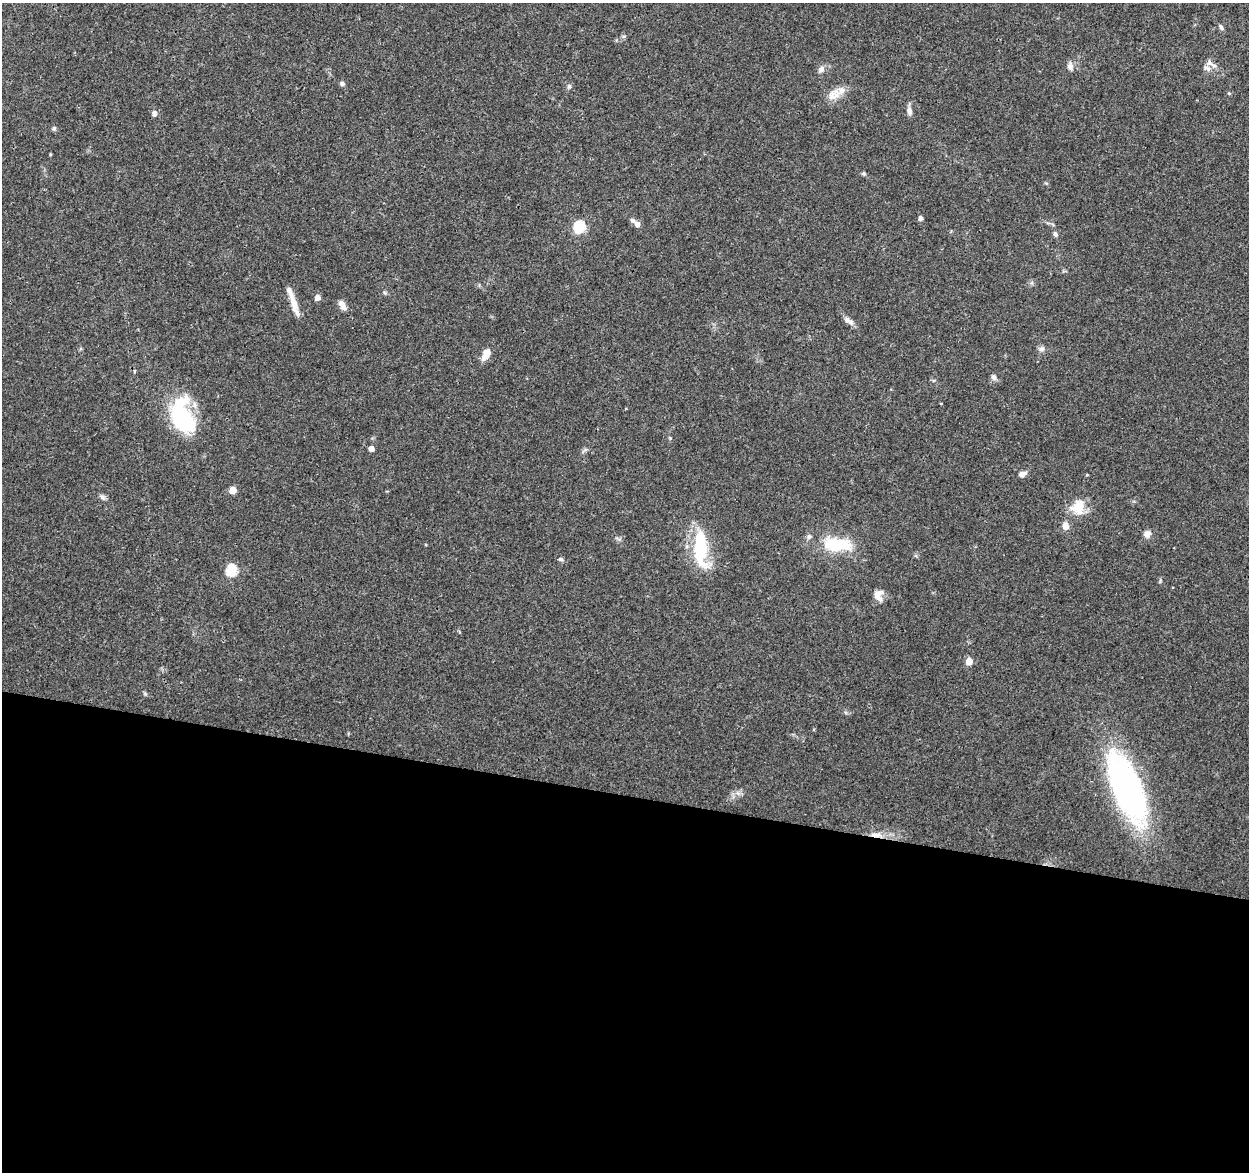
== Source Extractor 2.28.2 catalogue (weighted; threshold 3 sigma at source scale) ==
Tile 14 of 4 x 4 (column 2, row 4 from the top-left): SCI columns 1265-2511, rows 241-1410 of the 5014 x 5210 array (HDU 1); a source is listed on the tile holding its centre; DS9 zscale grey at full resolution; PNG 1251 x 1174 px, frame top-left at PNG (2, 3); no overlay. Shown black and unused: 32% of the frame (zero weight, under 3 of 4 exposures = <1% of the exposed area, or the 3 px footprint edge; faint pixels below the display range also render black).
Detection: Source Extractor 2.28.2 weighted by HDU 2 'WHT'; one run over the whole footprint, this tile lists its part. Background 0.0369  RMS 0.0034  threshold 0.0152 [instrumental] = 3 sigma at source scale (4.5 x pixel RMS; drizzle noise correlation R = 1.50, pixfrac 1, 0.0396/0.0396 arcsec/px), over >= 5 px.
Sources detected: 51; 7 inside a brighter listed object's ellipse — not listed separately; the other 44 listed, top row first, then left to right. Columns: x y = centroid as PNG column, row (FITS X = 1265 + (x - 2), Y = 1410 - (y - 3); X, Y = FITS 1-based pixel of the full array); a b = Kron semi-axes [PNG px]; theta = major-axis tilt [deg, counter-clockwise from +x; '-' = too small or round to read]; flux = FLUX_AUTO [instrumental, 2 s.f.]
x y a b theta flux
1221 27 8 5 -60 0.81
624 36 6 4 19 0.51
1209 63 10 8 -40 1.9
1070 66 12 8 -78 1.6
821 70 9 7 54 1.6
342 84 5 5 - 1.1
569 86 7 5 -88 0.71
1229 93 5 4 - 0.38
834 94 21 13 35 4.3
909 111 11 6 -84 1.6
154 114 7 6 - 1.3
54 128 6 5 - 0.6
50 154 4 3 - 0.31
863 174 5 5 - 0.5
920 218 4 4 - 1.2
637 224 8 6 -42 1.7
579 227 6 6 - 33
1055 234 7 5 -54 0.85
317 297 5 5 - 2.4
294 305 29 7 -73 4.3
342 305 13 7 -60 2.1
847 320 9 7 -31 1.3
1041 349 8 7 - 1.1
487 352 12 10 69 2.7
994 377 9 7 -49 1.1
941 403 4 2 - 0.22
182 419 37 22 -56 29
670 438 4 4 - 0.34
371 448 4 4 - 2.3
585 450 10 4 29 0.66
1022 474 9 6 24 1.6
232 490 5 5 - 6.2
103 497 9 6 -41 0.96
1078 507 21 18 55 7.1
1065 526 8 7 - 2.6
1147 534 10 9 - 1.7
836 544 31 13 -5 18
701 547 46 15 -85 22
561 559 8 5 -10 0.7
231 570 6 5 - 26
878 595 13 10 -85 2.9
969 661 5 5 - 7
1126 789 72 27 -67 100
877 835 17 7 -23 2.5
Overlapping masked pixels (flux is a lower limit): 1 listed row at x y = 877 835
Unlisted compact peaks at least as high as the median listed source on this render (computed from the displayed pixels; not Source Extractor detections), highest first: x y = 145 694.